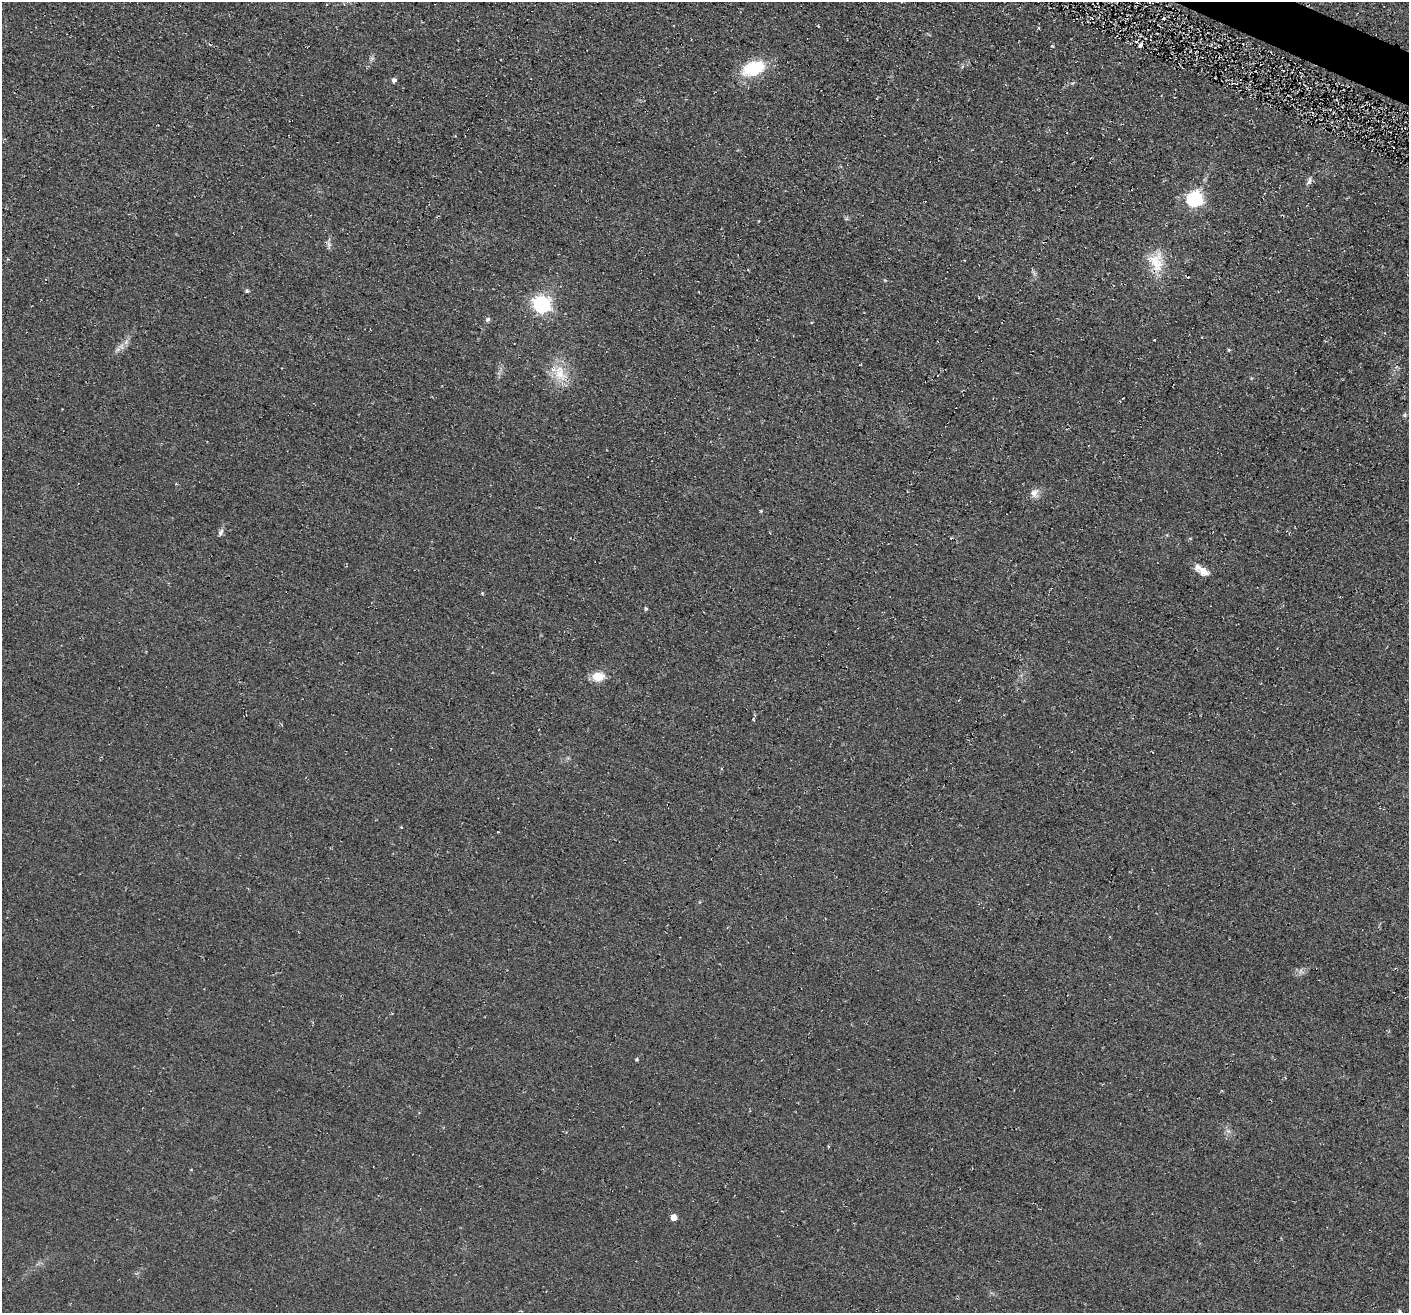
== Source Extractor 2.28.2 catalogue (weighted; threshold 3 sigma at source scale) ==
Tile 10 of 4 x 4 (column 2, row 3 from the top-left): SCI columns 1454-2860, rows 1635-2945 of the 5705 x 5727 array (HDU 1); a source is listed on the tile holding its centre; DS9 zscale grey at full resolution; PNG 1411 x 1315 px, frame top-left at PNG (2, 2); no overlay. Shown black and unused: <1% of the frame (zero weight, under 2 of 3 exposures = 3% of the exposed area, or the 3 px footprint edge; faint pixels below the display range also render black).
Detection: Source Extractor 2.28.2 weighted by HDU 2 'WHT'; one run over the whole footprint, this tile lists its part. Background 0.0808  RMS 0.014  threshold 0.0651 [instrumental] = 3 sigma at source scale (4.5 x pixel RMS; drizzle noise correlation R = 1.50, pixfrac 1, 0.05/0.05 arcsec/px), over >= 5 px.
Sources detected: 30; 1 cosmic-ray / hot-pixel residue — not listed; the other 29 listed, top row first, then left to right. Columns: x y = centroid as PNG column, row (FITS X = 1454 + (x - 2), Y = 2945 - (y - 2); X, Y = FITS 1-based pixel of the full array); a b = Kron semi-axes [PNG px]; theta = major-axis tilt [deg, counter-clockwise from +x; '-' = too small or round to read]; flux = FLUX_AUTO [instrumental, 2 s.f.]
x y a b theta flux
1140 46 3 3 - 5.2
754 68 26 15 19 63
394 80 6 5 - 3.7
1309 181 12 5 68 4.7
1195 199 8 7 - 290
759 221 3 3 - 1.3
329 245 7 4 -72 3.5
1156 262 30 19 -80 37
1188 277 3 2 - 1.6
247 291 5 4 - 1.9
541 304 7 7 - 420
488 319 6 5 - 2.9
126 342 8 5 58 4.3
1229 350 5 4 - 1.4
560 374 18 14 -61 29
1123 398 2 2 - 1.3
1034 493 12 10 69 9.2
761 511 4 4 - 1.4
221 532 9 5 63 4.3
1202 570 20 8 -34 15
482 593 5 4 - 1.3
646 609 4 4 - 2.5
598 676 13 9 5 22
958 700 3 3 - 1.1
753 719 4 4 - 1.7
1300 971 7 4 70 3
637 1059 5 3 - 1.6
674 1217 5 4 - 16
1399 1311 5 4 - 1.9